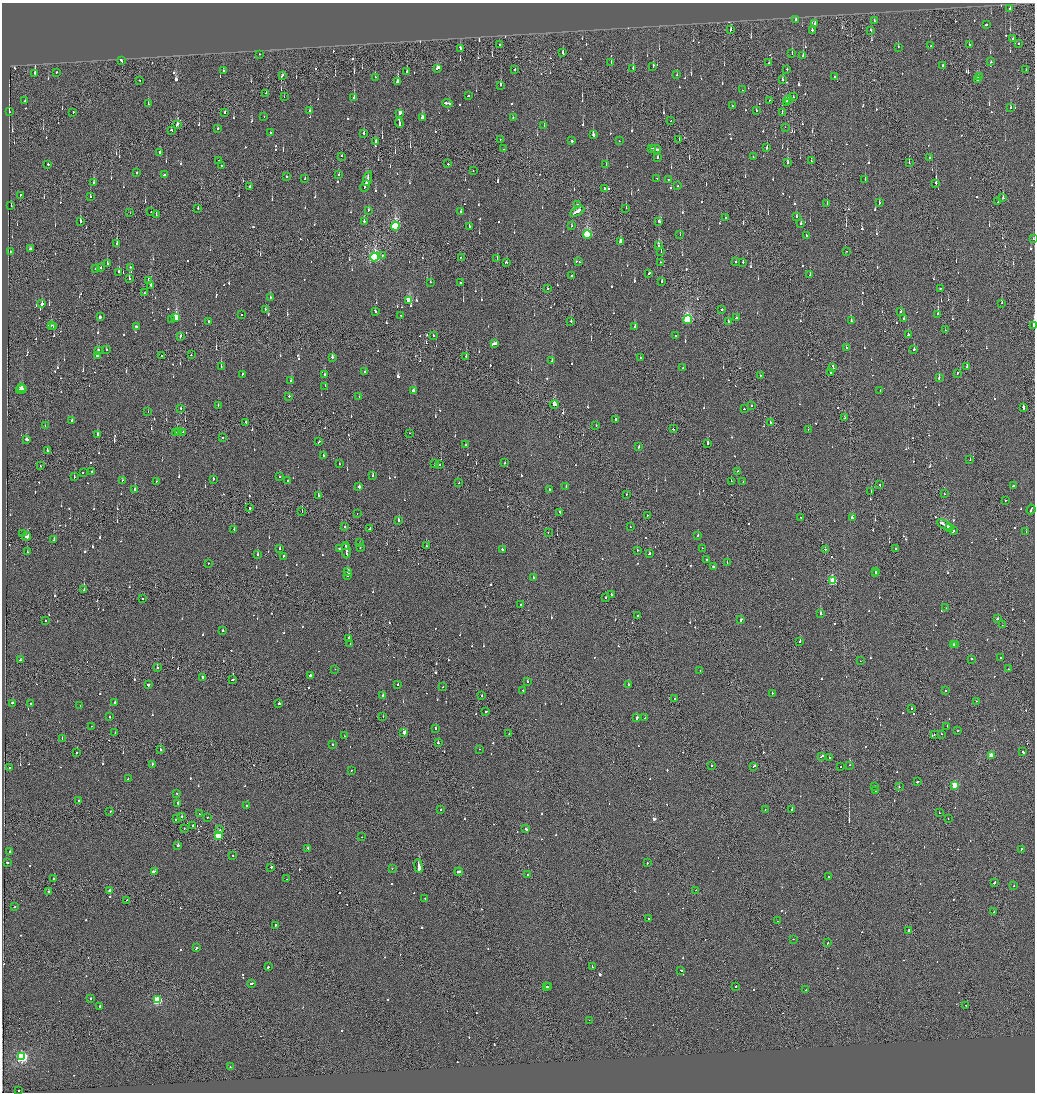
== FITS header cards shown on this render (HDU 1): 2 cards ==
NAXIS1  =                 2065
NAXIS2  =                 2180

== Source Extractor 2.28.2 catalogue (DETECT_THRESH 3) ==
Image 2065 x 2180 px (HDU 1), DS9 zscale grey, zoomed out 1/2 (1 PNG px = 2 x 2 image px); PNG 1037 x 1094 px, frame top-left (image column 1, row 2179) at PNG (2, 3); each listed source drawn as its Kron ellipse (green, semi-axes under 4 px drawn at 4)
Background -0.139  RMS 0.067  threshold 0.2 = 3 sigma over >= 5 px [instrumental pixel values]
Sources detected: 1246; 60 cannot appear on this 1/2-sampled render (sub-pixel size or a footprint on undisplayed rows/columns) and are neither listed nor drawn; of the other 1186, the 500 brightest by FLUX_AUTO listed and drawn (686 fainter detections omitted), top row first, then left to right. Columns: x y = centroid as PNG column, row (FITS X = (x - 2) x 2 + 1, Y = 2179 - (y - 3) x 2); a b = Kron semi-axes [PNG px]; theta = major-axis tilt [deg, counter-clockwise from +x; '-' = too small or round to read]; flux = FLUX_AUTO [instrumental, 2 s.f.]
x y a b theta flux
1010 9 2 2 - 300
796 20 3 2 - 160
874 21 2 2 - 390
815 24 2 2 - 170
986 24 2 2 - 410
731 30 4 2 - 130
812 30 2 2 - 200
871 30 2 1 - 230
1013 39 2 1 - 98
499 44 2 1 - 430
1019 44 2 2 - 93
931 45 2 2 - 86
969 45 2 2 - 94
898 47 2 2 - 80
460 48 4 2 - 190
563 53 3 2 - 110
259 54 2 2 - 110
792 54 3 1 - 110
803 56 3 2 - 290
121 60 4 2 - 180
611 62 2 2 - 500
991 62 2 2 - 94
769 63 2 2 - 98
943 65 2 2 - 70
653 66 3 2 - 120
438 68 3 2 - 370
633 68 2 2 - 690
515 69 2 2 - 210
787 69 2 1 - 130
1026 69 2 1 - 90
224 71 2 2 - 150
407 71 2 2 - 160
56 72 2 2 - 71
35 73 3 2 - 510
282 75 3 2 - 220
677 75 2 2 - 460
834 76 2 2 - 87
375 77 2 2 - 83
980 77 3 2 - 190
978 79 3 3 - 81
139 80 2 2 - 92
782 80 3 2 - 130
397 82 2 2 - 640
501 85 2 2 - 200
742 90 2 2 - 99
266 93 2 2 - 140
468 96 2 2 - 810
284 97 2 1 - 77
793 97 2 2 - 86
354 98 2 2 - 400
769 100 2 1 - 96
788 100 2 2 - 100
25 101 2 2 - 88
786 102 2 2 - 390
447 103 5 2 - 290
148 104 2 2 - 120
732 106 2 2 - 81
1011 108 2 2 - 180
310 111 2 2 - 87
756 111 2 2 - 88
9 112 3 1 - 160
73 112 2 1 - 89
225 112 2 2 - 130
782 112 2 1 - 140
400 113 3 2 - 2000
264 117 2 2 - 81
513 117 2 2 - 74
422 118 3 3 - 220
671 120 2 1 - 78
399 123 5 2 - 360
178 124 3 2 - 220
544 125 2 2 - 170
785 127 2 1 - 75
217 128 2 2 - 230
172 130 3 2 - 150
271 133 2 2 - 71
364 133 2 2 - 84
593 135 2 2 - 490
679 139 2 1 - 70
500 140 2 1 - 89
572 141 2 2 - 400
619 141 2 1 - 76
376 142 4 2 - 340
652 148 2 1 - 330
767 148 2 2 - 270
503 149 2 1 - 110
656 149 5 2 - 360
160 152 2 2 - 100
341 156 2 1 - 90
657 157 3 2 - 160
753 157 2 2 - 160
929 157 2 2 - 170
218 161 2 2 - 100
811 161 2 1 - 120
788 163 2 2 - 150
909 163 2 1 - 160
48 164 2 2 - 120
448 164 2 2 - 130
606 165 3 2 - 160
221 166 2 2 - 130
473 171 2 2 - 160
137 173 2 2 - 87
164 175 4 2 - 170
339 175 2 2 - 77
287 176 2 2 - 140
657 178 2 2 - 81
305 179 2 2 - 71
368 179 8 2 73 420
668 180 2 2 - 130
865 180 2 2 - 160
93 183 3 2 - 110
936 183 3 2 - 660
365 186 6 2 64 340
678 186 2 2 - 140
249 187 2 2 - 89
604 188 2 2 - 110
20 195 3 2 - 130
90 197 2 2 - 220
1003 198 3 2 - 77
998 202 2 1 - 380
827 203 2 1 - 200
879 203 2 2 - 220
578 205 2 2 - 990
11 206 2 2 - 110
198 208 2 2 - 330
626 208 2 1 - 81
368 210 2 2 - 140
577 211 8 2 30 830
151 212 2 1 - 91
461 212 2 2 - 170
130 213 2 1 - 79
156 215 2 2 - 71
796 216 2 2 - 110
725 218 2 1 - 300
80 221 3 2 - 300
364 221 2 2 - 1400
659 221 3 2 - 250
801 223 3 2 - 78
395 226 4 4 - 1300
571 226 2 2 - 98
469 227 2 2 - 110
587 235 4 3 - 1200
680 235 2 1 - 100
807 235 2 2 - 140
1033 239 2 2 - 73
620 241 3 2 - 320
117 243 2 2 - 550
659 246 2 2 - 360
30 249 3 2 - 260
846 251 2 1 - 82
10 252 2 2 - 79
661 252 2 2 - 130
382 255 2 2 - 95
374 257 4 4 - 2900
461 257 2 2 - 88
497 259 2 2 - 310
736 261 2 2 - 310
506 262 2 2 - 200
579 262 2 2 - 150
660 262 2 2 - 120
743 262 2 2 - 97
107 263 2 2 - 140
130 267 2 2 - 97
101 268 3 2 - 350
96 269 2 2 - 93
119 272 3 2 - 410
649 273 2 2 - 220
810 275 3 2 - 110
571 276 2 2 - 270
129 279 2 2 - 420
149 281 3 2 - 220
662 281 2 2 - 380
430 282 2 2 - 75
460 283 2 2 - 79
151 285 3 2 - 600
548 288 2 2 - 81
940 288 2 2 - 150
144 293 2 2 - 80
270 298 2 2 - 140
409 300 4 3 - 570
1002 303 2 2 - 84
42 304 2 2 - 1800
265 310 2 2 - 73
722 310 2 1 - 900
375 311 3 2 - 160
901 311 2 1 - 170
242 314 2 2 - 82
938 314 2 2 - 570
401 315 2 1 - 79
100 317 2 2 - 760
176 318 4 3 - 450
736 318 3 2 - 100
688 319 4 4 - 1700
904 319 2 2 - 380
171 320 2 2 - 120
208 321 2 2 - 200
571 321 2 2 - 160
851 321 2 2 - 180
728 322 2 2 - 130
51 325 2 2 - 240
136 326 2 2 - 390
635 326 4 2 - 150
1034 326 3 1 - 580
53 327 2 1 - 360
945 330 2 1 - 76
908 335 2 2 - 400
433 336 2 2 - 250
675 336 2 2 - 520
180 337 3 2 - 150
494 344 4 2 - 440
846 348 2 2 - 94
106 349 2 2 - 91
98 350 2 2 - 150
914 350 2 2 - 670
97 355 3 2 - 400
191 355 2 2 - 89
162 356 2 1 - 1000
466 356 2 1 - 290
332 357 3 2 - 200
641 358 2 1 - 72
552 361 2 2 - 90
221 367 2 2 - 120
833 367 3 2 - 190
967 367 3 2 - 84
683 368 2 2 - 110
365 372 2 2 - 190
830 373 2 1 - 120
957 373 2 1 - 88
243 374 2 2 - 100
324 374 2 2 - 110
760 375 2 1 - 72
939 378 3 2 - 150
291 381 2 2 - 88
325 386 2 2 - 260
21 387 3 2 - 160
21 389 5 2 - 450
880 390 2 2 - 89
414 391 3 2 - 230
289 396 2 2 - 83
359 397 2 2 - 120
218 405 2 2 - 140
554 405 4 2 - 700
751 405 2 2 - 74
1023 408 3 2 - 1300
181 409 2 2 - 110
744 409 2 2 - 240
148 412 2 1 - 180
845 418 2 2 - 95
616 419 2 2 - 240
72 420 2 2 - 250
246 423 2 1 - 110
770 423 2 2 - 130
596 425 2 2 - 91
45 426 2 2 - 91
673 429 2 2 - 160
808 429 2 2 - 110
179 431 3 2 - 530
175 432 3 2 - 180
183 432 2 1 - 71
410 433 2 1 - 97
97 435 3 2 - 1700
222 437 2 2 - 360
26 439 3 2 - 780
319 442 2 2 - 99
707 443 2 2 - 97
466 445 2 2 - 85
639 446 3 2 - 190
47 451 2 2 - 130
323 455 2 2 - 88
970 460 2 1 - 140
505 463 2 2 - 89
339 464 2 1 - 140
435 464 3 2 - 180
439 464 2 1 - 120
40 466 2 2 - 74
91 471 2 2 - 160
738 471 2 1 - 92
83 472 2 2 - 110
279 476 2 2 - 85
373 476 2 2 - 110
74 477 2 2 - 77
213 479 2 2 - 100
122 480 2 2 - 99
156 481 2 2 - 81
288 481 2 2 - 84
731 481 2 2 - 71
743 482 2 2 - 100
459 483 2 1 - 110
880 485 2 2 - 150
1013 486 2 2 - 160
359 487 2 2 - 1800
566 487 2 2 - 180
135 489 2 2 - 230
549 489 2 2 - 160
871 492 2 1 - 110
626 494 2 2 - 77
944 494 2 1 - 80
318 496 3 2 - 160
1005 500 2 1 - 330
250 508 2 2 - 410
1031 509 5 2 - 220
302 512 2 1 - 230
560 512 2 2 - 110
357 514 2 1 - 75
647 515 2 1 - 190
801 517 2 2 - 75
852 517 2 2 - 120
399 521 2 2 - 71
944 525 8 2 -29 700
345 527 2 2 - 130
630 527 2 2 - 73
949 527 3 2 - 340
234 529 2 2 - 90
370 529 4 1 - 350
953 531 2 2 - 77
548 532 2 1 - 86
1026 532 2 1 - 210
22 534 2 2 - 73
698 535 2 2 - 74
27 536 4 3 - 810
54 540 2 1 - 220
360 543 2 2 - 70
426 546 2 2 - 94
346 547 3 1 - 170
280 548 2 2 - 130
339 548 2 2 - 75
360 548 2 1 - 99
702 548 2 1 - 130
896 548 2 2 - 77
502 549 2 2 - 200
346 550 8 2 -87 510
637 550 2 2 - 76
825 550 2 1 - 130
27 552 2 2 - 120
258 554 2 2 - 97
649 554 2 2 - 77
283 556 2 2 - 94
707 560 2 2 - 110
208 563 2 1 - 350
727 563 2 2 - 100
713 567 2 2 - 100
875 571 2 2 - 140
348 572 2 2 - 550
876 574 2 1 - 150
347 576 2 2 - 86
533 578 2 2 - 83
832 581 3 3 - 580
84 590 2 2 - 110
611 594 3 2 - 140
606 598 2 1 - 520
142 599 2 1 - 83
521 605 2 1 - 460
946 608 2 1 - 81
820 614 2 2 - 470
638 615 2 2 - 70
997 619 3 2 - 210
741 620 3 2 - 250
45 621 2 2 - 91
1002 625 2 2 - 130
223 630 2 2 - 350
349 638 2 2 - 93
800 641 2 2 - 120
350 644 2 1 - 310
953 644 2 2 - 110
955 644 3 2 - 120
1001 658 2 2 - 140
972 659 2 1 - 130
20 660 2 2 - 87
860 661 2 1 - 99
157 668 2 2 - 170
335 669 2 1 - 70
1008 669 2 1 - 110
700 671 2 1 - 76
310 675 2 2 - 540
202 678 3 1 - 520
232 680 3 2 - 130
527 681 2 2 - 150
628 684 2 2 - 130
148 685 2 2 - 160
398 685 2 2 - 80
443 687 2 1 - 92
523 690 2 2 - 240
946 691 2 2 - 130
772 693 2 2 - 92
482 695 2 2 - 370
383 696 4 2 - 200
675 699 2 2 - 140
977 701 2 1 - 92
12 703 2 2 - 190
115 703 3 2 - 120
279 703 2 2 - 440
30 704 2 2 - 130
80 706 2 1 - 220
911 709 2 2 - 100
486 711 2 2 - 200
109 717 2 2 - 160
383 717 2 1 - 830
637 718 3 2 - 470
645 718 3 2 - 210
92 726 2 1 - 83
947 726 2 2 - 100
436 728 2 2 - 130
958 730 2 2 - 140
404 732 3 3 - 120
115 733 2 2 - 77
509 734 2 1 - 92
941 734 2 2 - 120
934 735 2 1 - 110
344 736 2 1 - 79
62 739 2 1 - 110
438 743 2 2 - 220
332 744 2 2 - 190
479 749 2 2 - 86
160 750 2 2 - 500
1023 752 3 2 - 190
77 753 2 2 - 130
822 756 3 2 - 180
991 756 3 3 - 330
829 757 2 1 - 100
152 764 2 2 - 110
850 765 2 2 - 190
711 766 2 2 - 110
754 766 3 2 - 150
841 767 2 2 - 75
10 768 2 2 - 140
351 770 2 2 - 84
128 779 2 2 - 93
917 782 3 2 - 250
955 785 3 3 - 510
874 787 2 2 - 74
899 787 2 1 - 380
875 791 2 2 - 150
177 793 2 2 - 110
78 801 2 2 - 150
178 803 2 2 - 210
247 805 2 1 - 110
792 809 2 2 - 310
440 810 2 1 - 130
765 810 2 1 - 110
110 811 2 2 - 82
939 813 2 1 - 72
199 814 2 1 - 87
181 816 2 2 - 100
207 817 2 2 - 78
176 819 3 2 - 150
948 819 2 1 - 85
193 825 2 2 - 170
184 828 2 1 - 110
526 829 3 2 - 140
220 830 2 2 - 73
218 835 3 3 - 810
362 837 2 1 - 280
178 845 2 2 - 400
308 848 2 2 - 450
1021 849 3 2 - 190
10 852 2 2 - 390
233 855 2 2 - 74
7 862 2 2 - 110
647 863 2 2 - 110
419 866 7 2 -81 3200
271 867 2 2 - 180
392 868 2 2 - 82
155 871 4 2 - 390
459 872 4 2 - 390
527 874 2 2 - 520
829 877 2 2 - 110
54 879 2 2 - 120
287 879 2 2 - 77
995 882 3 2 - 320
1014 886 2 2 - 74
109 890 2 2 - 240
696 890 2 2 - 91
48 892 2 2 - 140
425 899 2 2 - 170
127 900 2 1 - 71
14 907 2 2 - 90
994 912 2 2 - 170
649 918 2 2 - 80
778 921 2 2 - 110
275 925 3 2 - 160
909 931 2 2 - 2100
793 939 2 2 - 90
827 943 2 1 - 210
196 947 2 2 - 410
268 967 2 2 - 300
592 967 4 1 - 260
681 970 3 2 - 200
252 983 3 2 - 240
735 986 2 2 - 150
546 987 2 2 - 500
548 987 2 1 - 76
806 990 2 2 - 76
90 998 2 2 - 89
157 1000 4 3 - 1100
966 1005 2 2 - 130
100 1006 3 2 - 890
589 1020 2 2 - 77
22 1057 4 4 - 2200
230 1067 2 2 - 76
18 1091 2 2 - 580
At the frame edge (FLAGS 8, measured only in part): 3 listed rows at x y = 1033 239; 1034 326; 18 1091
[686 fainter detections neither listed nor drawn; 60 sub-pixel or undisplayed-footprint detections neither listed nor drawn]